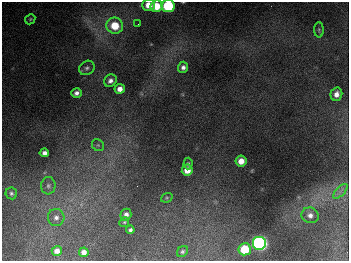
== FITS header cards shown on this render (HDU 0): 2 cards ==
NAXIS1  =                  347
NAXIS2  =                  259

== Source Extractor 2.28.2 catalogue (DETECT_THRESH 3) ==
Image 347 x 259 px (HDU 0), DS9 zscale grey, 1 PNG px = 1 image px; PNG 351 x 263 px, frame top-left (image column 1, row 259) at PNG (2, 2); each listed source drawn as its Kron ellipse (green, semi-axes under 4 px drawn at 4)
Background 680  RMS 50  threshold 149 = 3 sigma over >= 5 px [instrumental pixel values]
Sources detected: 32; all 32 listed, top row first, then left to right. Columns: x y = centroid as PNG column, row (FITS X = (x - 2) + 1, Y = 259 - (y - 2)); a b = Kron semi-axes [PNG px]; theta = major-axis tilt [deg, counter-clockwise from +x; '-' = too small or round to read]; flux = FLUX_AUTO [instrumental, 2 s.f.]
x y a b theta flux
149 5 6 5 - 4.1e+04
156 6 6 6 - 6.4e+04
168 6 6 6 - 2.6e+05
30 19 5 4 - 4.5e+03
138 24 3 2 - 2.7e+03
115 26 8 8 - 8.7e+04
319 30 7 4 -89 5.3e+03
183 67 5 5 - 1.3e+04
87 68 8 6 36 1.0e+04
110 81 7 6 - 1.4e+04
120 89 5 5 - 2.2e+04
76 93 5 4 - 1.3e+04
336 94 7 5 75 2.0e+04
98 145 6 5 - 6.1e+03
44 153 5 4 - 1.5e+04
241 161 5 5 - 3.5e+04
188 164 6 4 87 5.5e+03
187 170 5 5 - 3.8e+04
48 186 8 7 - 1.2e+04
340 191 9 4 45 1.3e+04
11 193 6 5 - 6.9e+03
167 198 6 4 21 4.7e+03
126 215 6 5 - 1.3e+04
310 215 8 7 - 1.8e+04
56 217 8 8 - 1.6e+04
124 222 5 4 - 4.9e+03
130 230 4 4 - 8.1e+03
260 243 7 7 - 1.1e+06
245 249 6 6 - 1.2e+05
57 251 5 5 - 1.8e+04
84 252 5 5 - 1.9e+04
182 252 6 5 - 6.3e+03
At the frame edge (FLAGS 8, measured only in part): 1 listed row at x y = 168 6